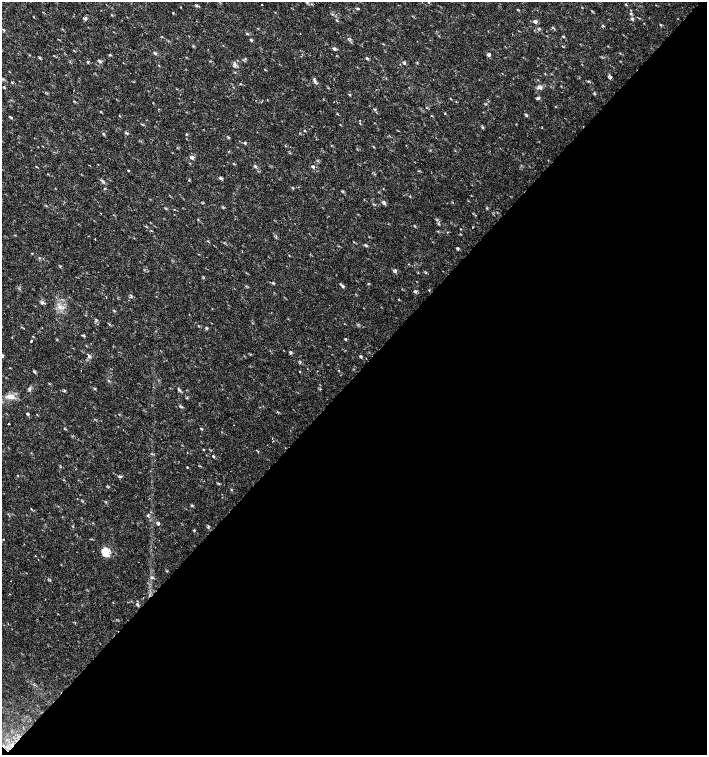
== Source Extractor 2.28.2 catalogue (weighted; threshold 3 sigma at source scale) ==
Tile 15 of 4 x 4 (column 3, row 4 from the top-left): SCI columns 3044-4453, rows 1-1506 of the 6023 x 6029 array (HDU 1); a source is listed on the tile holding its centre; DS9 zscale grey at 2 x 2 block average (1 PNG px = mean of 2 x 2 image px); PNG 709 x 757 px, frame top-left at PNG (2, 2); no overlay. Shown black and unused: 50% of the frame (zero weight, under 2 of 3 exposures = <1% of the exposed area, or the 3 px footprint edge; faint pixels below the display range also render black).
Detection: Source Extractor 2.28.2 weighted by HDU 2 'WHT'; one run over the whole footprint, this tile lists its part. Background 0.0182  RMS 0.003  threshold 0.0136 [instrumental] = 3 sigma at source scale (4.5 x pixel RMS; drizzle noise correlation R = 1.50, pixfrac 1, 0.0396/0.0396 arcsec/px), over >= 5 px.
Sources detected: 81; all 81 listed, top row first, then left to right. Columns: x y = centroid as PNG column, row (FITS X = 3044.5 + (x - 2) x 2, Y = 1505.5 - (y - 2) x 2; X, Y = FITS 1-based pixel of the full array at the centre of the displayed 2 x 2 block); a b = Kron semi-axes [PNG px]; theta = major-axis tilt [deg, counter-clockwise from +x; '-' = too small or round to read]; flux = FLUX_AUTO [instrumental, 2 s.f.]
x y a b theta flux
307 2 4 2 - 0.6
428 2 3 2 - 0.53
262 5 2 2 - 0.42
173 13 3 2 - 0.36
631 14 4 2 - 0.55
86 19 6 2 69 0.94
536 21 6 3 84 1.2
3 29 4 2 - 0.59
564 37 3 2 - 0.52
251 40 3 3 - 1.1
110 55 3 3 - 0.73
489 55 5 3 - 1.1
40 58 3 2 - 0.45
100 62 4 3 - 0.9
404 63 3 3 - 0.64
159 65 3 2 - 0.32
235 65 6 4 -81 1.6
265 69 3 2 - 0.34
610 78 3 2 - 0.68
3 79 3 2 - 0.47
315 82 4 3 - 1
241 84 3 2 - 0.31
4 88 3 2 - 0.47
349 94 3 2 - 0.58
538 98 5 3 - 0.95
555 106 3 2 - 0.36
445 114 3 2 - 0.32
526 115 4 3 - 0.68
432 116 3 2 - 0.33
360 123 2 2 - 0.56
186 134 2 2 - 0.58
192 158 6 4 32 1.5
234 164 3 2 - 0.45
312 167 4 3 - 1.3
128 170 3 2 - 0.36
221 178 4 3 - 0.9
189 180 3 2 - 0.44
102 181 6 2 -39 1
104 189 3 2 - 0.41
410 196 3 2 - 0.32
384 203 4 3 - 1.1
472 227 3 2 - 0.28
134 238 2 2 - 0.4
95 239 2 2 - 0.78
208 241 3 2 - 0.39
242 251 2 2 - 0.34
32 253 2 2 - 0.4
395 271 6 3 70 1.1
273 283 3 3 - 0.69
343 286 4 4 - 1.2
416 292 3 2 - 0.61
131 296 5 2 - 0.67
42 302 5 4 - 1.4
60 307 4 3 - 1.4
83 335 5 2 - 0.62
345 339 3 2 - 0.71
31 341 2 2 - 2.4
291 353 4 2 - 0.66
2 355 4 3 - 1.1
89 356 5 3 - 1.1
35 372 3 2 - 0.54
300 372 2 2 - 0.36
29 389 5 3 - 1.1
179 390 6 3 -43 1.1
10 396 9 6 -5 4.2
27 414 3 2 - 1
9 423 2 2 - 0.42
233 425 2 2 - 0.2
202 429 4 2 - 0.5
272 438 2 2 - 0.52
273 441 2 2 - 0.34
258 451 3 2 - 0.44
213 456 3 2 - 0.79
187 467 2 2 - 0.42
147 515 3 2 - 0.56
158 524 5 3 - 0.92
3 539 2 2 - 0.48
106 552 6 5 - 14
35 556 2 2 - 0.4
11 581 2 2 - 0.28
137 604 5 2 - 0.91
Isophote crosses this tile's border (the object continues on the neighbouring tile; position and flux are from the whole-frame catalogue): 2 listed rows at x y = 428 2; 2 355
Diffuse or blended objects may show on this block-average render without a row.